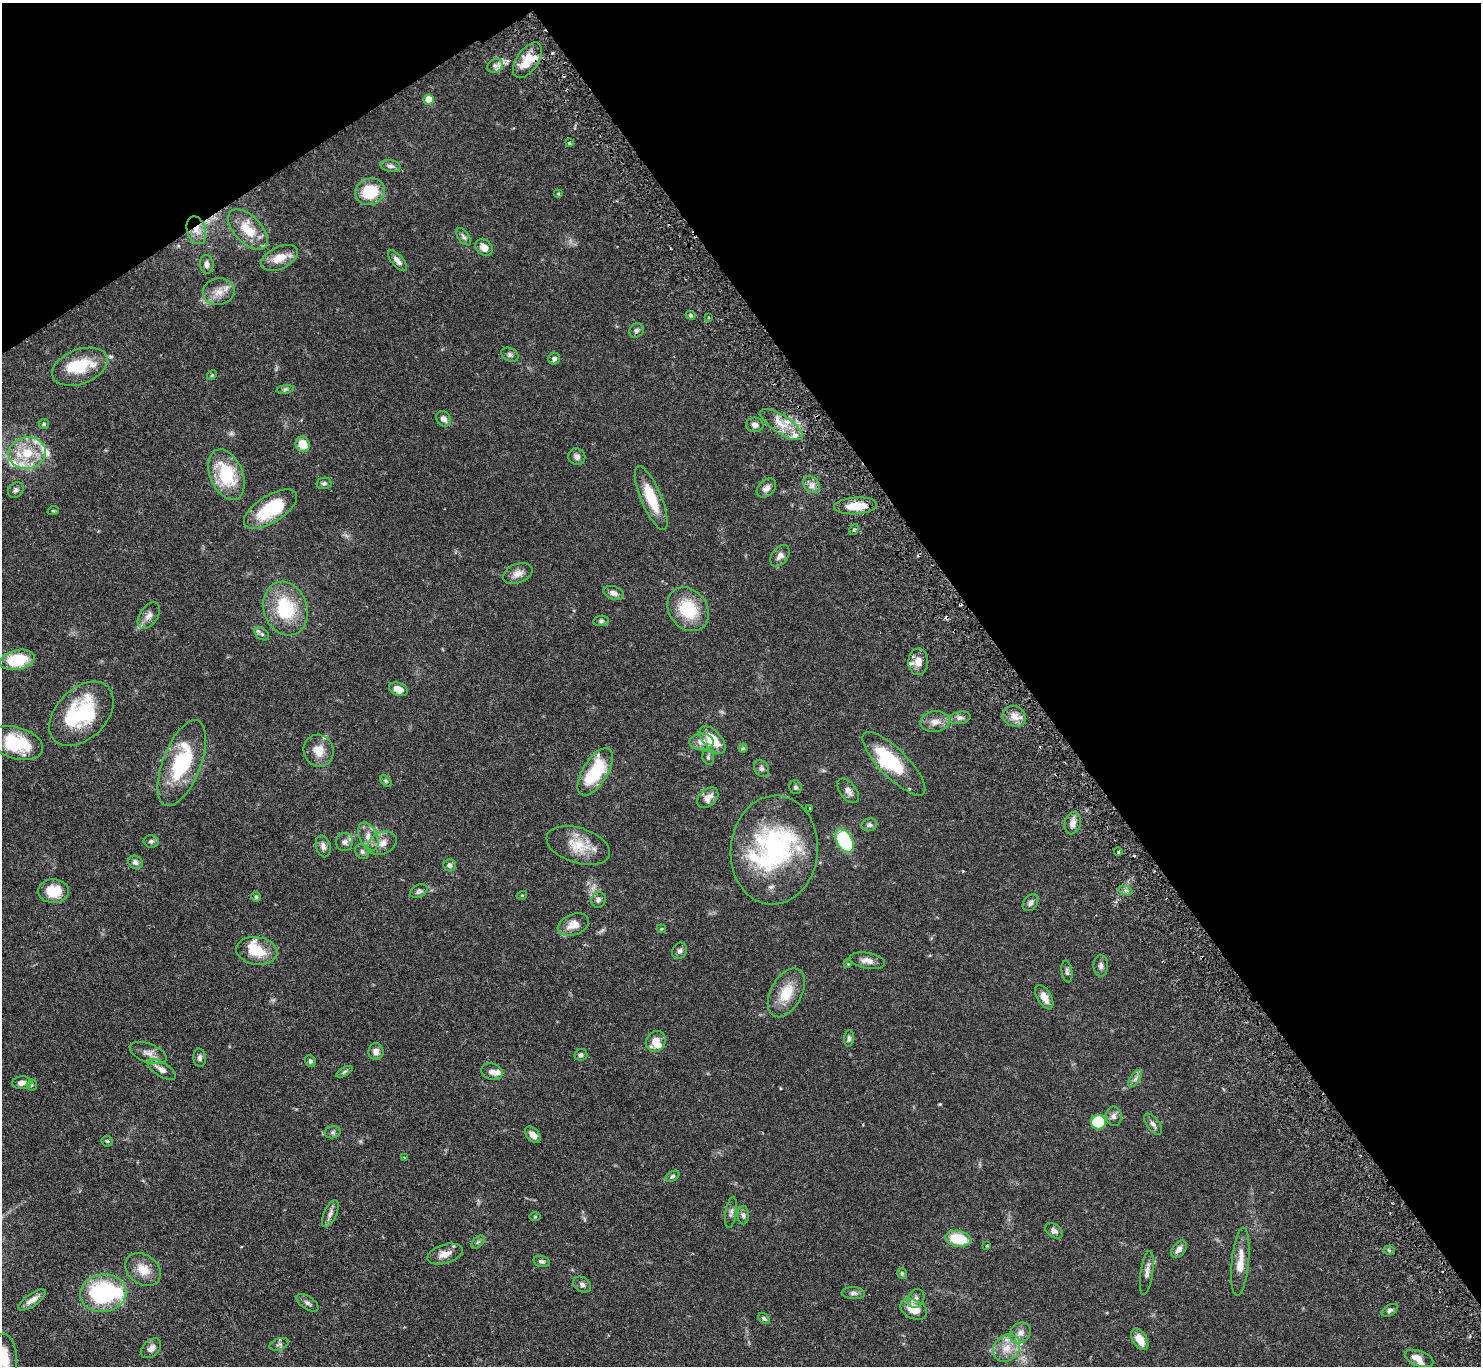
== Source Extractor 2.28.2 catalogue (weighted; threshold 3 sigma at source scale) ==
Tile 3 of 4 x 4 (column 3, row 1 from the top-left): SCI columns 3009-4487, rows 4422-5785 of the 6044 x 5994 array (HDU 1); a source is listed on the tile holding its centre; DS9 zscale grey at full resolution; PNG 1483 x 1368 px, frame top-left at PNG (2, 3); each listed source drawn as its Kron ellipse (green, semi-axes under 4 px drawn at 4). Shown black and unused: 36% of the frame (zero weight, under 3 of 6 exposures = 4% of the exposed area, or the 3 px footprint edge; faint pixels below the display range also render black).
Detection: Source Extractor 2.28.2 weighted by HDU 2 'WHT'; one run over the whole footprint, this tile lists its part. Background 0.0972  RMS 0.0035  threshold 0.0143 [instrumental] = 3 sigma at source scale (4.09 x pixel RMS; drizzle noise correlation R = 1.36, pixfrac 0.8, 0.05/0.05 arcsec/px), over >= 5 px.
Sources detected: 175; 6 inside a brighter object's white glare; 4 cosmic-ray / hot-pixel residue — neither listed nor drawn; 11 inside a brighter listed object's ellipse — not listed separately; the other 154 listed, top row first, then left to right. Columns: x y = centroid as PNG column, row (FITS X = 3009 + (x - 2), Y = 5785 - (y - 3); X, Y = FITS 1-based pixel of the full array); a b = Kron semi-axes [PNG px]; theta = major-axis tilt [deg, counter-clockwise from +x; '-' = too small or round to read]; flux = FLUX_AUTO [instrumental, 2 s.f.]
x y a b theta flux
527 60 20 10 56 7.1
495 66 8 6 24 1.3
429 99 5 5 - 5.6
569 142 3 3 - 0.46
390 166 10 6 -11 1.1
370 192 15 13 24 12
558 194 5 3 - 0.35
196 230 14 9 -73 3.1
248 230 25 13 -46 7.9
464 237 10 5 -53 0.8
484 248 9 7 -40 2.4
279 258 20 11 25 4.8
397 261 13 6 -48 1.7
207 264 9 6 -82 1.4
219 291 16 13 10 3.7
691 315 5 4 - 0.48
708 317 3 3 - 0.39
636 330 7 6 - 0.84
510 355 9 6 -28 0.9
554 359 6 5 - 0.99
80 367 29 17 21 13
212 375 5 4 - 0.37
285 389 9 4 9 0.61
444 419 8 6 -48 1.6
44 424 5 5 - 0.47
755 425 9 7 -3 1.6
782 425 25 9 -34 5.1
303 444 8 7 - 5.1
27 453 19 16 9 9
577 457 8 8 - 1.4
226 475 26 16 -68 17
324 483 7 5 11 0.69
812 485 9 7 -45 1.6
766 488 11 8 43 1.7
16 490 8 7 - 1
651 498 34 10 -67 10
855 506 21 8 4 6.1
270 509 30 13 32 17
53 511 6 3 18 0.31
854 529 6 3 54 0.51
780 556 12 8 52 1.6
518 573 15 9 22 2.3
613 593 10 6 -18 1.5
285 609 27 22 -71 18
688 609 23 19 -51 13
149 616 15 9 56 2.2
601 621 8 5 10 0.67
262 634 8 5 -36 0.84
17 660 17 9 12 13
918 662 13 10 88 3.4
398 689 10 6 -23 2.9
81 714 38 25 45 25
1014 716 12 10 -25 2.7
960 718 11 6 10 1.3
935 722 15 10 7 2.6
712 740 16 9 -49 7.9
702 742 12 8 -1 2.4
16 743 27 15 -16 16
743 748 4 4 - 0.42
319 751 16 15 - 4.7
708 757 7 5 -74 0.71
182 763 45 19 69 24
894 764 42 14 -45 19
761 768 9 7 -58 0.94
595 772 27 12 58 17
386 781 7 4 -44 0.53
795 787 7 6 - 0.68
848 791 14 8 -52 1.7
708 798 12 8 41 2.5
810 808 3 2 - 0.23
1073 823 11 8 76 2
869 825 8 6 16 0.96
368 836 15 9 -65 3
151 841 7 6 - 0.78
844 841 13 8 -59 25
345 842 9 8 - 1.3
382 843 15 10 25 2.9
578 845 32 17 -18 8.4
323 846 11 7 -75 1.4
774 850 55 43 85 49
362 852 8 6 -57 0.87
1118 852 4 3 - 0.47
135 862 7 6 - 1.2
450 865 6 6 - 1.1
54 891 15 12 -3 6.8
419 891 9 6 28 0.83
1126 891 7 4 -19 0.66
522 895 5 3 - 0.27
256 897 5 4 - 0.53
598 900 8 7 - 1.1
1031 903 9 6 52 1.2
573 925 16 10 21 3.8
661 929 4 4 - 0.35
257 951 21 14 -8 8.1
680 951 8 7 - 0.93
867 961 18 8 -10 2.2
848 964 4 4 - 0.28
1101 966 11 7 -89 1.1
1067 972 11 5 -81 0.89
786 993 26 15 62 7.7
1044 997 13 7 -59 3
849 1038 8 5 84 0.78
656 1041 11 9 54 3.5
376 1052 8 7 - 1.6
148 1053 19 9 -21 2.6
581 1055 6 6 - 0.69
200 1058 9 6 -84 0.98
310 1061 6 5 - 0.61
162 1069 16 7 -31 2.6
344 1072 9 4 30 0.57
492 1072 11 8 -16 1.6
1135 1079 10 5 54 1
22 1083 9 6 6 2.1
32 1085 5 5 - 0.49
1114 1116 10 8 -85 1.4
1098 1122 7 7 - 15
1153 1124 12 6 -52 1.2
333 1132 8 6 16 0.67
533 1135 9 6 -47 2.2
107 1141 5 5 - 0.49
404 1158 4 3 - 0.33
672 1176 7 5 31 0.67
731 1212 16 5 81 1.2
330 1214 14 6 65 1.5
743 1215 9 5 -89 0.95
535 1217 6 4 1 0.33
1054 1231 9 6 -35 1.2
958 1239 13 8 -10 11
478 1242 8 4 44 0.6
987 1245 3 2 - 0.25
1179 1249 10 6 51 1.7
1389 1250 5 3 - 0.38
445 1254 18 9 17 3.2
542 1261 8 5 -16 0.76
1240 1262 34 8 84 5.3
143 1270 19 14 -37 5.1
902 1273 5 5 - 0.53
1147 1273 22 6 82 1.8
582 1284 9 7 -32 1.1
103 1293 23 18 8 39
853 1293 12 6 -4 1
916 1299 10 8 59 1.4
32 1300 16 6 34 2.1
308 1303 12 6 -33 1.1
914 1309 14 9 -26 5.6
1390 1310 9 5 29 0.82
764 1319 6 4 -33 0.66
1020 1333 11 9 41 2
1140 1339 12 7 -58 4.3
279 1344 10 5 20 0.87
151 1348 11 8 45 1.7
1007 1348 15 12 52 4.5
1419 1358 15 7 -19 2.9
5 1359 25 12 -85 6.7
Overlapping masked pixels (flux is a lower limit): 2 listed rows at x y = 527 60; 196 230
Isophote crosses this tile's border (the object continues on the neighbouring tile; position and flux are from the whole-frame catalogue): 1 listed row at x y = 5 1359